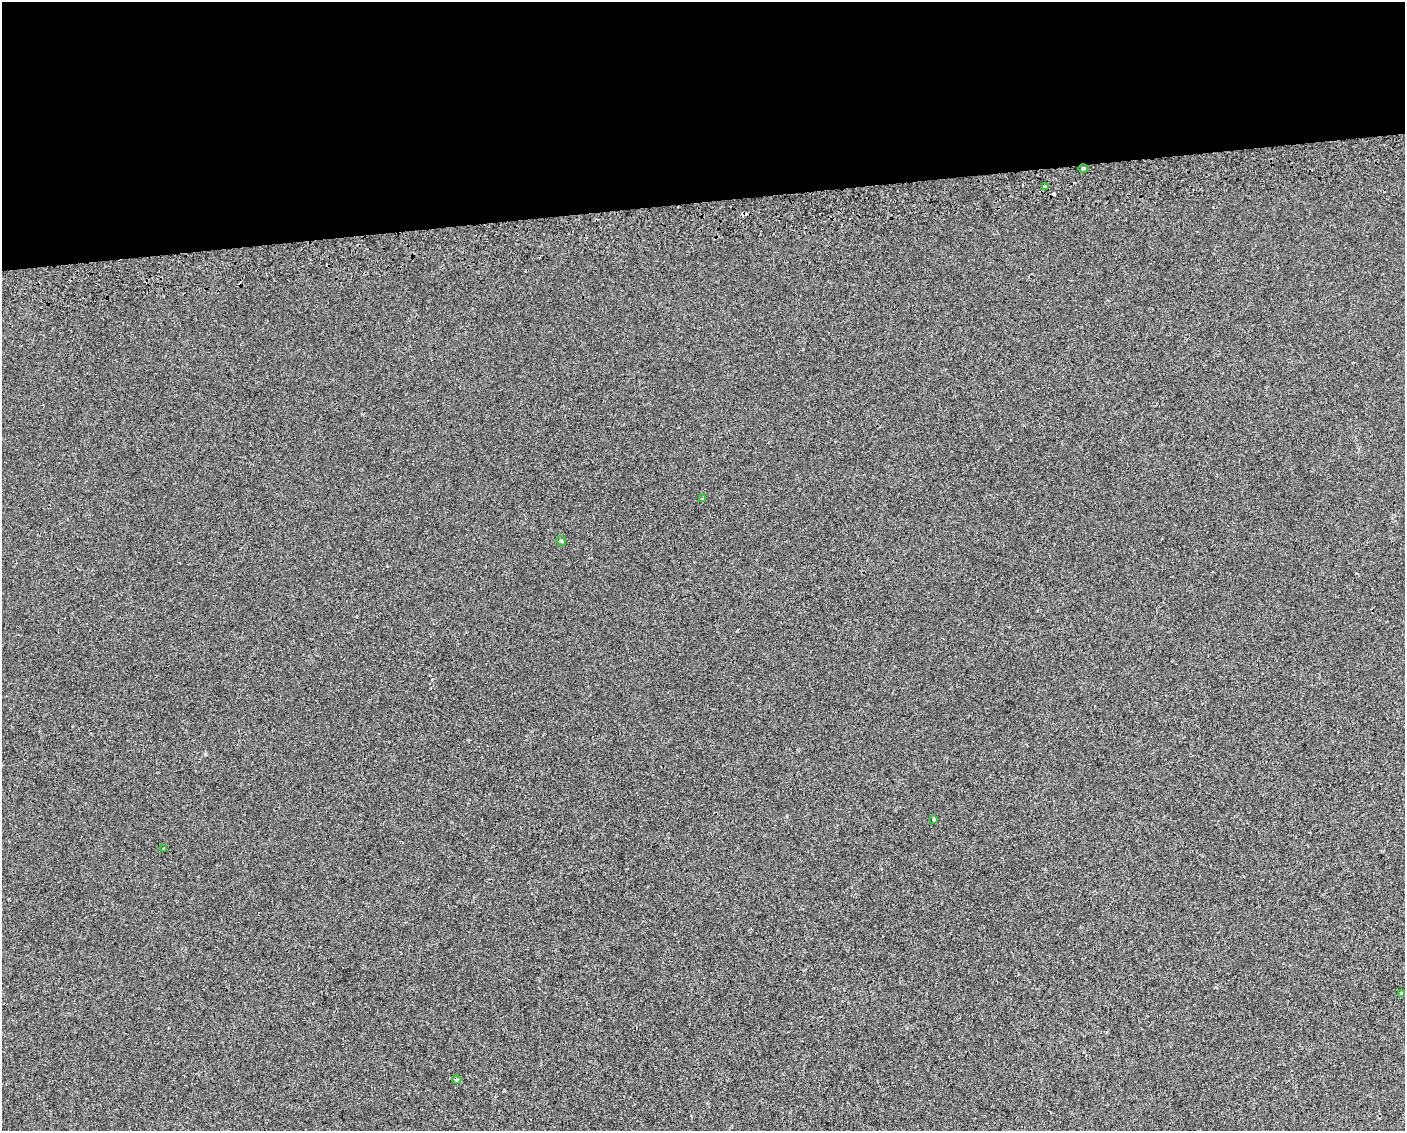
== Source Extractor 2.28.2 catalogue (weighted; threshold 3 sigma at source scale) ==
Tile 2 of 3 x 4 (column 2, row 1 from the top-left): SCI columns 1450-2852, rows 3428-4556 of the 4261 x 4599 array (HDU 1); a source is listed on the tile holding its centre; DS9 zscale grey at full resolution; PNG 1407 x 1133 px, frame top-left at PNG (2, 2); each listed source drawn as its Kron ellipse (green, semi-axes under 4 px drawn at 4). Shown black and unused: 18% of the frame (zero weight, under 2 of 3 exposures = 2% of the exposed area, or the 3 px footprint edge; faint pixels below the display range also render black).
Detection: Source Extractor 2.28.2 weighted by HDU 2 'WHT'; one run over the whole footprint, this tile lists its part. Background 8.95e-05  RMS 0.0035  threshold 0.0157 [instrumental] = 3 sigma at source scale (4.5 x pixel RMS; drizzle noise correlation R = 1.50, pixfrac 1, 0.0396/0.0396 arcsec/px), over >= 5 px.
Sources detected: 12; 4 cosmic-ray / hot-pixel residue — neither listed nor drawn; the other 8 listed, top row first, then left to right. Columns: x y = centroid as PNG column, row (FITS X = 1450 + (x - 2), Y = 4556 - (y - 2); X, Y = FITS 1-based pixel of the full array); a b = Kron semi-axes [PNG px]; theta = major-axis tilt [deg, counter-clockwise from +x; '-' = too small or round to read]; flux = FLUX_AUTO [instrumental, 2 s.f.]
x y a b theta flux
1083 168 5 2 - 0.43
1045 187 3 3 - 1.6
703 498 3 3 - 0.64
561 541 5 4 - 0.42
934 819 3 3 - 2.4
164 849 3 3 - 1.2
1402 993 4 3 - 1.1
457 1080 4 4 - 1.7
Overlapping masked pixels (flux is a lower limit): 1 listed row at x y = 457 1080